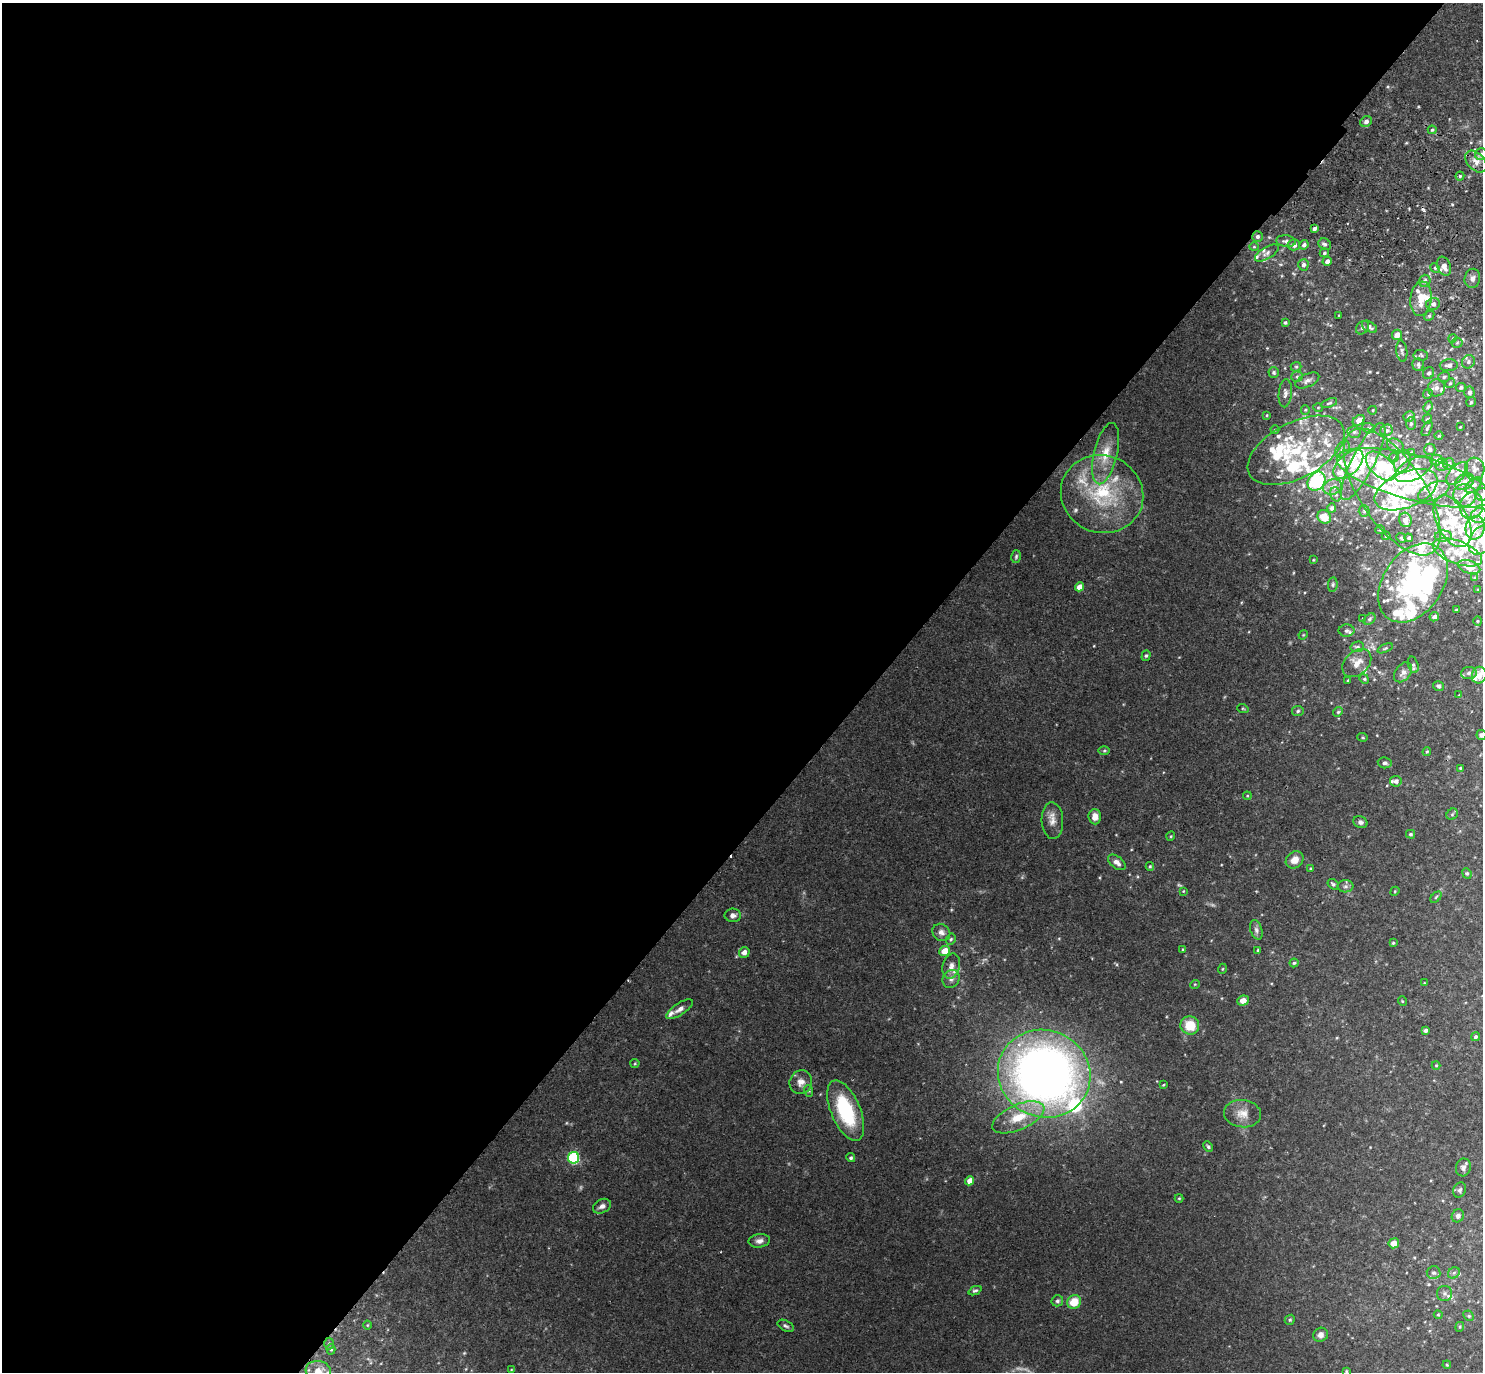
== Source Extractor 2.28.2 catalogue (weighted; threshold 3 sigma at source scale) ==
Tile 5 of 4 x 4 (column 1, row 2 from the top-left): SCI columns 39-1519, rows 2945-4314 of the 6001 x 6026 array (HDU 1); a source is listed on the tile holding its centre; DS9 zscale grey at full resolution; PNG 1485 x 1374 px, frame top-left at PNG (2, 3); each listed source drawn as its Kron ellipse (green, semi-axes under 4 px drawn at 4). Shown black and unused: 59% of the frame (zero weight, under 2 of 3 exposures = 3% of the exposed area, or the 3 px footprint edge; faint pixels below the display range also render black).
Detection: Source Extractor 2.28.2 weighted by HDU 2 'WHT'; one run over the whole footprint, this tile lists its part. Background 0.115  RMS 0.0076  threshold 0.0342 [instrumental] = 3 sigma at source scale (4.5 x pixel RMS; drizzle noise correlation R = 1.50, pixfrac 1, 0.05/0.05 arcsec/px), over >= 5 px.
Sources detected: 318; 5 too faint to see at this stretch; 5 inside a brighter object's white glare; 1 cosmic-ray / hot-pixel residue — neither listed nor drawn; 84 inside a brighter listed object's ellipse — not listed separately; the other 223 listed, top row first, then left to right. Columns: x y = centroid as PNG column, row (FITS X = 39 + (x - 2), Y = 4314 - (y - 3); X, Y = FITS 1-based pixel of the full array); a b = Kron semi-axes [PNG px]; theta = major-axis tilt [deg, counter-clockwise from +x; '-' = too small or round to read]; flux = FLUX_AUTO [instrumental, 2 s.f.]
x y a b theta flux
1366 121 6 5 - 2.7
1432 130 4 4 - 1.1
1481 154 6 6 - 2.2
1476 162 13 8 -45 5.4
1460 176 4 4 - 0.97
1314 229 4 3 - 1.8
1257 236 5 5 - 1.9
1286 241 10 6 -8 2.3
1325 244 6 5 - 1.7
1294 245 6 5 - 3.4
1304 245 5 4 - 2.2
1254 247 4 4 - 0.74
1267 253 13 6 31 2.6
1324 253 4 4 - 1.3
1327 261 4 4 - 2.9
1303 265 6 5 - 2.4
1444 266 10 6 -67 5.7
1435 268 5 4 - 1.1
1472 278 10 8 78 3.3
1425 281 6 5 - 2.4
1421 299 17 10 83 12
1433 304 7 6 - 2.7
1339 315 3 2 - 0.44
1429 316 5 4 - 1.2
1285 323 4 3 - 1.2
1369 327 8 5 -32 2.6
1362 328 7 6 - 1.6
1397 335 5 5 - 7.1
1453 338 4 3 - 0.76
1457 343 5 5 - 1.1
1402 351 11 5 -82 1.8
1421 355 7 5 -3 1.2
1468 362 7 6 - 2
1418 365 6 5 - 1.9
1449 365 9 6 5 2.9
1296 367 5 5 - 1.1
1274 372 5 5 - 1.5
1428 373 6 5 - 2.1
1297 377 5 5 - 1.2
1444 377 6 5 - 1.4
1307 381 13 6 25 3.2
1450 383 5 4 - 1
1461 387 5 4 - 1.5
1436 388 8 8 - 4
1469 392 6 5 - 2.4
1285 393 14 6 85 3.3
1428 394 5 4 - 0.88
1471 402 5 5 - 0.97
1329 403 8 4 19 1.3
1318 407 5 3 - 0.71
1428 407 6 4 65 1.1
1305 410 5 4 - 0.78
1373 410 4 3 - 0.49
1267 415 4 3 - 0.6
1409 416 5 5 - 2.3
1427 419 5 3 - 0.9
1359 420 7 4 37 4.9
1411 423 6 5 - 1.1
1460 427 3 2 - 0.52
1369 428 6 5 - 1.2
1427 428 8 4 65 1.2
1275 430 4 4 - 0.66
1387 430 6 5 - 1.8
1354 432 7 5 1 1.5
1439 436 4 3 - 0.6
1395 445 9 6 -31 2.4
1342 449 9 6 55 2.5
1430 449 6 5 - 2.4
1296 450 53 28 27 52
1411 453 4 3 - 0.73
1106 454 31 11 77 16
1394 457 5 4 - 0.89
1436 460 6 5 - 4.8
1363 461 43 11 63 22
1402 461 11 7 67 5.3
1348 464 18 10 43 8.1
1449 464 6 5 - 2.2
1442 465 6 6 - 2.8
1381 466 18 10 -42 23
1414 469 20 10 27 10
1475 469 11 10 - 3.8
1457 473 13 7 46 4.6
1414 478 80 22 -15 79
1317 481 10 8 52 53
1464 482 10 7 31 4
1473 485 10 5 43 2.7
1333 487 9 7 21 3.5
1406 490 33 17 22 29
1434 491 17 8 24 6.7
1392 492 73 32 -56 88
1102 494 42 38 -20 66
1336 494 7 5 -67 2.1
1464 495 11 11 - 9.5
1482 495 6 6 - 1.9
1472 506 13 11 72 9.9
1332 508 5 4 - 1.3
1364 511 5 5 - 1.1
1479 515 8 7 - 3.6
1324 517 7 6 - 9.1
1405 520 7 6 - 6.4
1452 521 28 16 -63 26
1475 528 12 9 74 7.2
1380 530 5 3 - 0.55
1386 536 4 4 - 0.77
1443 536 8 5 0 1.9
1401 538 5 4 - 0.92
1409 538 4 4 - 1.4
1482 539 17 11 55 11
1457 552 26 11 -20 13
1016 557 6 4 74 1.2
1313 560 3 3 - 0.56
1469 567 11 6 -18 6.4
1475 578 4 4 - 0.93
1413 583 43 30 55 88
1333 584 7 4 84 1.2
1079 587 4 4 - 6.9
1478 590 3 2 - 0.45
1456 610 3 3 - 1
1434 617 5 4 - 2.4
1363 618 2 2 - 0.56
1369 619 7 5 41 1.4
1478 621 4 4 - 0.78
1346 631 8 6 0 1.8
1303 635 5 4 - 0.62
1357 647 7 5 12 1.6
1385 648 8 3 22 0.93
1146 656 5 4 - 1.2
1357 663 16 11 43 7.6
1413 665 8 5 -74 1.6
1403 672 11 7 52 3.5
1469 673 8 6 5 2.5
1479 675 8 7 - 6
1364 679 5 4 - 0.92
1348 680 3 3 - 0.61
1439 686 5 5 - 1.5
1459 695 3 3 - 0.52
1243 709 6 3 -19 0.71
1298 711 6 5 - 1.3
1338 712 5 4 - 1
1481 735 5 5 - 2
1363 737 5 4 - 0.84
1104 750 6 4 1 0.86
1427 752 4 3 - 0.88
1385 763 7 5 -9 1.9
1460 768 3 3 - 0.56
1396 781 5 5 - 2.5
1247 796 4 3 - 0.63
1452 814 6 5 - 1.2
1095 817 7 6 - 6.1
1052 821 18 10 -87 6.4
1360 822 7 6 - 2.3
1410 834 4 3 - 0.94
1171 836 5 3 - 0.62
1295 860 9 8 - 6.3
1117 862 10 6 -38 4
1150 866 4 4 - 0.83
1311 869 4 4 - 0.9
1467 873 5 4 - 1
1333 884 6 4 -36 1.4
1345 886 8 6 1 1.9
1183 891 4 4 - 0.62
1395 891 5 3 - 0.73
1436 897 7 4 46 0.98
733 915 8 6 -2 2.7
1256 930 10 6 -72 2.4
941 932 9 8 - 3.6
951 939 6 4 62 1.1
1393 943 4 4 - 0.78
1183 949 4 3 - 0.7
1258 950 4 3 - 0.74
945 951 5 5 - 10
744 952 5 5 - 4.1
1294 963 4 4 - 1
951 966 13 8 76 4.6
1222 969 5 3 - 0.7
951 979 9 8 - 3.5
1424 983 4 2 - 0.49
1195 984 5 3 - 0.59
1243 1001 6 5 - 4.9
1402 1001 5 3 - 0.69
680 1009 15 6 33 4
1190 1025 9 9 - 15
1425 1030 4 3 - 2.2
1475 1037 5 4 - 1.4
635 1063 4 4 - 0.74
1436 1065 4 4 - 0.67
1044 1074 47 43 -23 550
801 1082 12 11 - 5.5
1163 1085 3 3 - 0.71
809 1091 6 4 -72 0.86
846 1111 32 14 -67 52
1242 1114 18 13 -5 8.6
1018 1117 28 12 24 20
1208 1147 5 3 - 1
574 1158 6 5 - 78
851 1158 4 4 - 1.1
1463 1167 9 7 77 2.8
970 1181 5 4 - 5.9
1460 1190 8 6 62 1.8
1179 1198 4 4 - 0.67
602 1206 9 6 27 3
1458 1216 7 6 - 2.1
759 1241 11 6 7 3.4
1394 1243 5 5 - 5.7
1434 1273 7 6 - 1.9
1454 1273 6 5 - 1.4
975 1291 7 4 23 1.3
1445 1294 7 7 - 2.7
1057 1301 6 5 - 1.5
1074 1302 7 6 - 13
1438 1315 4 3 - 0.82
1469 1316 6 4 -44 1.1
1290 1320 5 4 - 0.94
367 1325 4 3 - 0.56
786 1326 9 5 -28 1.7
1460 1327 5 4 - 0.89
1321 1335 7 7 - 3.3
329 1344 6 5 - 1.1
331 1349 5 4 - 0.87
1447 1365 4 3 - 0.62
511 1370 4 3 - 0.55
318 1371 13 9 -7 6.8
1346 1371 4 3 - 0.7
Overlapping masked pixels (flux is a lower limit): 1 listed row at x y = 1257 236
Isophote crosses this tile's border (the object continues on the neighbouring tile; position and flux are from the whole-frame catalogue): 4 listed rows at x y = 1482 495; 1482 539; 1481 735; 318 1371
Unlisted compact peaks at least as high as the median listed source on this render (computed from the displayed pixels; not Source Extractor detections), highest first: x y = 1452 204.